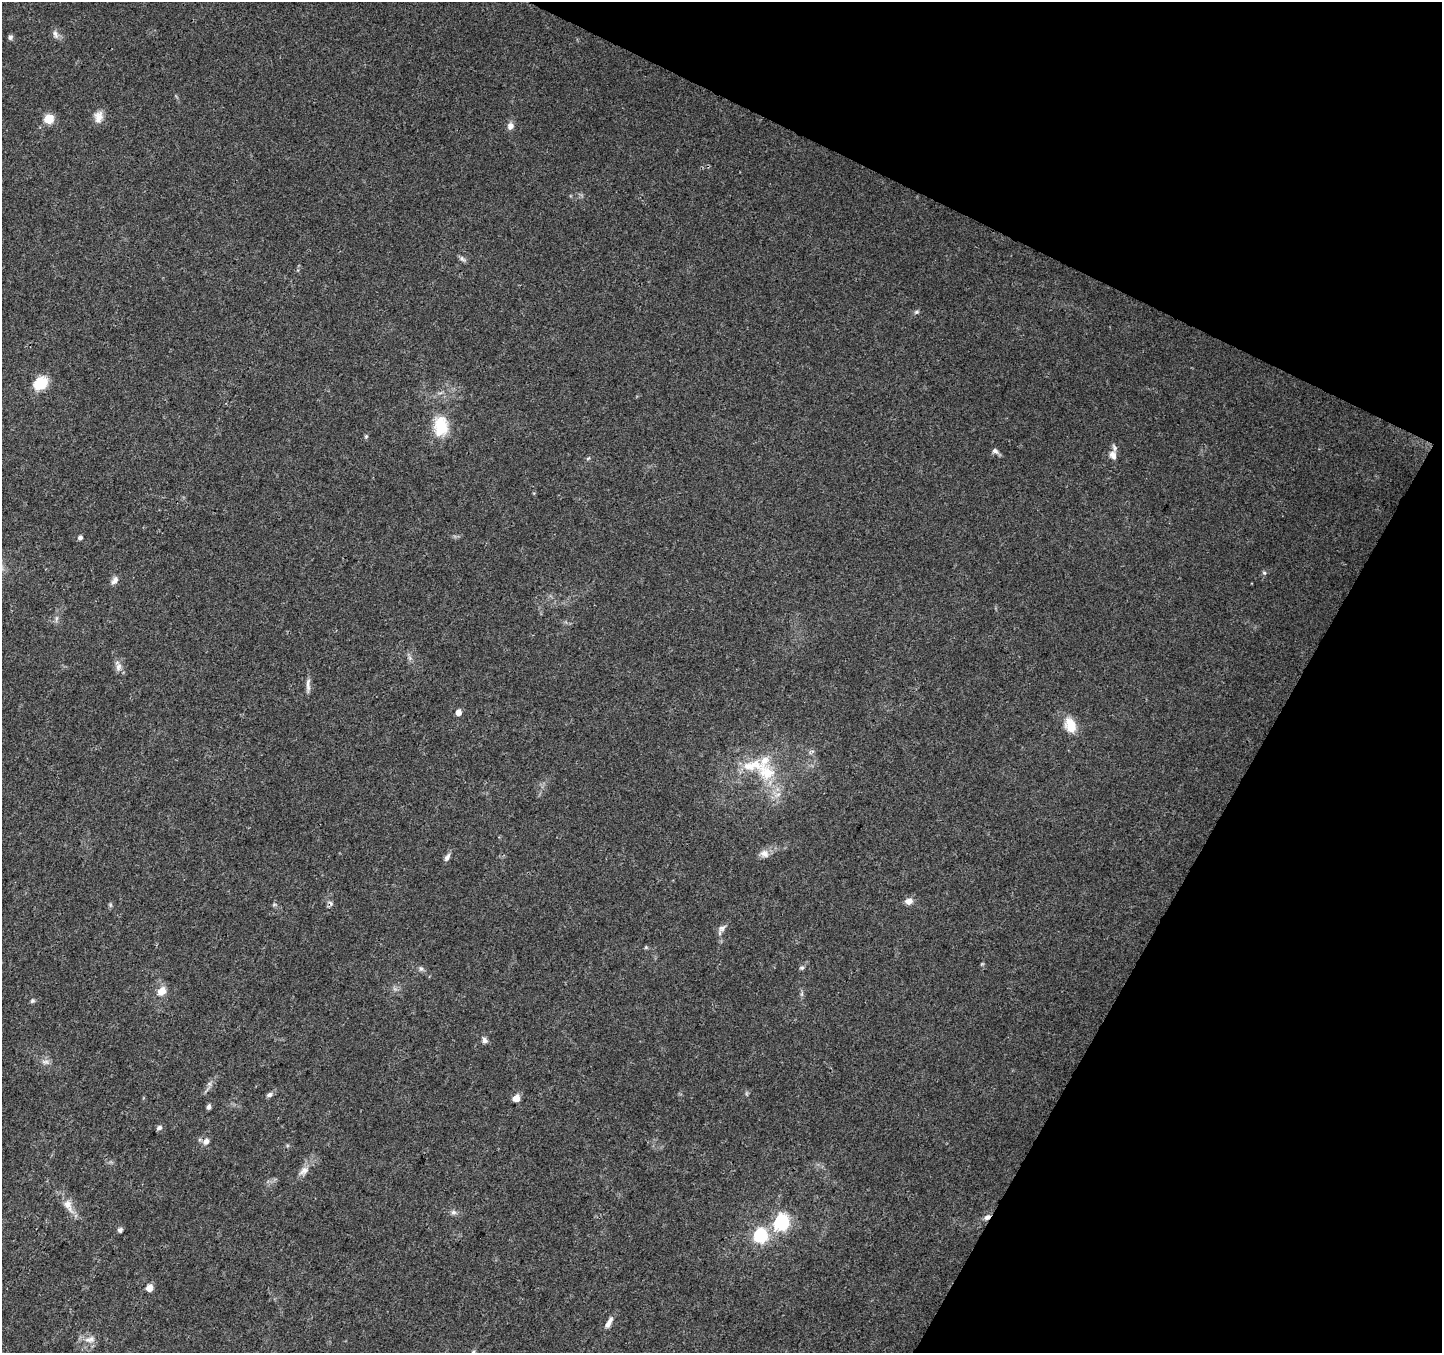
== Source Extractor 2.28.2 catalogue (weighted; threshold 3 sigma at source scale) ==
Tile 8 of 4 x 4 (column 4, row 2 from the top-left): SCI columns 4324-5763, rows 2900-4250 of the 5770 x 5865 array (HDU 1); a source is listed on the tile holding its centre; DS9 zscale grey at full resolution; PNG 1444 x 1355 px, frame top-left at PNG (2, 2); no overlay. Shown black and unused: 23% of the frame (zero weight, under 3 of 4 exposures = <1% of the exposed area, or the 3 px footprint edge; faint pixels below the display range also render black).
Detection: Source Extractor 2.28.2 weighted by HDU 2 'WHT'; one run over the whole footprint, this tile lists its part. Background 0.0205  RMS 0.0032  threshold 0.0145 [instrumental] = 3 sigma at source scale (4.5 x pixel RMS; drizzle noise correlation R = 1.50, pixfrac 1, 0.0396/0.0396 arcsec/px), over >= 5 px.
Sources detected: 57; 1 cosmic-ray / hot-pixel residue — not listed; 3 inside a brighter listed object's ellipse — not listed separately; the other 53 listed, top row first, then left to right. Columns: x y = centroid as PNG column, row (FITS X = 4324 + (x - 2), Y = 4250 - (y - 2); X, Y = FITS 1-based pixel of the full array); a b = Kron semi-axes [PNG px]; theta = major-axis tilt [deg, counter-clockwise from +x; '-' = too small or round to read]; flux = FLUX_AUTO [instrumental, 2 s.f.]
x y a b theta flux
55 34 12 7 -63 1.4
10 37 6 6 - 0.71
98 117 16 11 83 2.8
49 119 13 11 27 3.8
510 126 9 7 76 1.7
462 259 11 5 -33 0.89
916 312 7 5 16 0.61
41 383 12 9 31 12
441 426 28 19 -90 10
366 436 6 5 - 0.51
995 451 8 6 -31 1.1
1113 455 11 8 -70 1.9
588 458 6 4 20 0.4
80 537 5 5 - 1
1264 573 5 5 - 0.52
115 580 11 7 57 1.5
56 618 7 4 89 0.71
410 658 7 5 -47 0.79
118 667 12 7 71 1.6
308 685 20 5 -89 1.6
458 712 5 5 - 2.8
1071 725 17 11 -70 6.4
766 772 29 23 -40 14
764 854 12 10 -24 2.1
447 857 12 6 60 1.3
909 901 9 7 15 2.3
110 905 7 4 -90 0.5
274 905 6 4 19 0.42
722 928 12 7 46 1.4
646 947 5 5 - 0.41
421 968 7 6 - 0.74
802 968 6 5 - 0.63
162 991 9 7 45 3.7
802 994 7 4 89 0.61
32 1001 6 5 - 0.58
485 1040 8 6 -65 1.1
45 1062 12 6 -5 1.4
209 1084 6 6 - 0.8
269 1095 8 6 26 0.93
516 1098 5 5 - 6.2
208 1107 5 4 - 1.2
159 1128 7 6 - 0.96
206 1141 9 7 46 1.7
304 1171 16 9 41 2.4
68 1205 23 10 -63 3.9
453 1212 8 7 - 0.99
987 1217 9 6 35 1.3
781 1222 7 6 - 82
120 1230 6 6 - 0.79
760 1235 6 6 - 53
149 1288 6 5 - 3.2
609 1323 16 6 62 1.9
90 1339 17 9 11 2.8
Overlapping masked pixels (flux is a lower limit): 1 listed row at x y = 987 1217